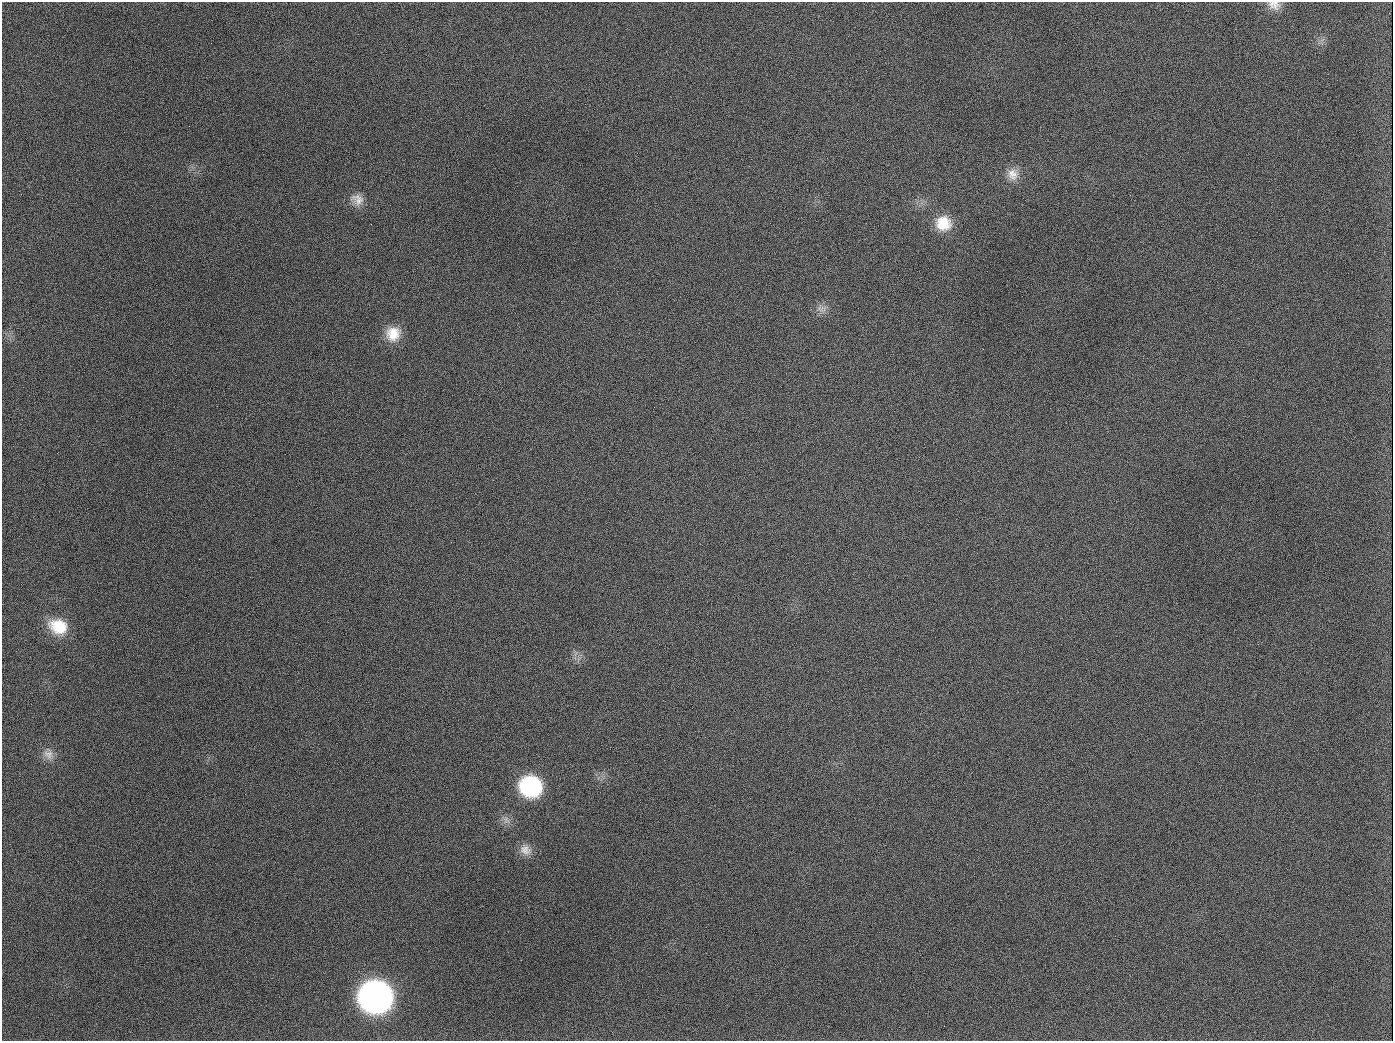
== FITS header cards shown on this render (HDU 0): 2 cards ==
NAXIS1  =                 1391
NAXIS2  =                 1039

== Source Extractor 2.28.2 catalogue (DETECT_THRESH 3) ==
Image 1391 x 1039 px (HDU 0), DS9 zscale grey, 1 PNG px = 1 image px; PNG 1395 x 1043 px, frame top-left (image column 1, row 1039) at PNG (2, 2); no overlay
Background 1730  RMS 75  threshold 225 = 3 sigma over >= 5 px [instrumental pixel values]
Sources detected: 14; all 14 listed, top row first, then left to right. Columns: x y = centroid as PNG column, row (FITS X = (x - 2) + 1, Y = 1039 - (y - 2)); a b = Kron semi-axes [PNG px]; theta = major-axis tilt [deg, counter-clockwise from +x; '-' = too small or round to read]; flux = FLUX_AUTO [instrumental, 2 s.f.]
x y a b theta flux
1274 5 17 12 -15 4.7e+04
189 126 2 2 - 6.1e+03
1013 174 16 15 - 6.7e+04
357 199 17 14 -43 5.6e+04
943 223 19 18 - 1.3e+05
821 309 15 8 0 3.3e+04
393 334 19 18 - 1.1e+05
654 407 2 2 - 3.4e+03
58 626 23 17 -21 1.7e+05
48 754 15 12 -35 4.5e+04
530 786 19 18 - 5.3e+05
525 850 17 13 -31 5.3e+04
376 997 20 19 - 3.7e+06
944 1026 2 2 - 4.8e+03
At the frame edge (FLAGS 8, measured only in part): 1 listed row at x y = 1274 5